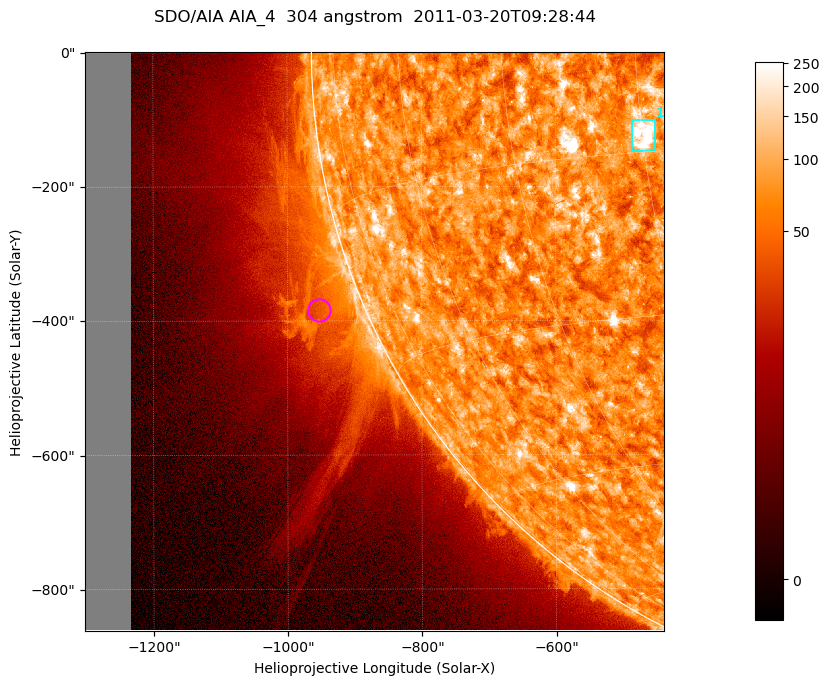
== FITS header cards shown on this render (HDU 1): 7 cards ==
TELESCOP= 'SDO/AIA '           / For AIA: SDO/AIA
INSTRUME= 'AIA_4   '           / For AIA: AIA_ATA1, AIA_ATA2, AIA_ATA3 or AIA_AT
WAVELNTH=                  304 / [angstrom] Wavelength
WAVEUNIT= 'angstrom'           / Wavelength unit: angstrom
DATE-OBS= '2011-03-20T09:28:44.125' / [ISO] Date when observation started; ISO 8
CTYPE1  = 'HPLN-TAN'           / CTYPE1; Typically HPLN
CTYPE2  = 'HPLT-TAN'           / CTYPE2; Typically HPLT

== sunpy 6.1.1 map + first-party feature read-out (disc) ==
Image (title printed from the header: SDO/AIA AIA_4  304 angstrom  2011-03-20T09:28:44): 1438 x 1438 px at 0.6 arcsec/px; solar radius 964 arcsec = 1605 px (partial field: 11% of the solar disc is inside the frame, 43% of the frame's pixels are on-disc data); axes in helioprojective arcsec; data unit not stated in the header (colour bar unlabelled)
Orientation: roll -0.132 deg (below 1 deg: not rotated)
Missing data: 7.9% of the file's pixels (0.0% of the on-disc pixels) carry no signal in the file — blank (NaN) pixels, whole columns, Tx -1302..-1232 arcsec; drawn neutral grey and excluded from every search
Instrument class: DISC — disc imager (sunpy class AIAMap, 304 A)
Bright regions (active regions / flare kernels): reference = the on-disc median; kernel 13 px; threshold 5 sigma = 113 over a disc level ~72.5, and >= 1.15x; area >= 2067 px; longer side >= 17 px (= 10 arcsec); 1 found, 1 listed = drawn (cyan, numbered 1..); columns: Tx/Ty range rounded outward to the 2 arcsec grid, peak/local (2 s.f.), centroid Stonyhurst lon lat
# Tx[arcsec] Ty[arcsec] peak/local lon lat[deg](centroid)
1 -488..-452 -148..-100 7.8 -30 -14
Off-limb structures (1.02-1.3 R_sun): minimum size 400 px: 4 found; the strongest spans PA ~95..125 deg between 1.02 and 1.3 R_sun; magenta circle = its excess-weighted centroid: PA ~110 deg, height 1.07 R_sun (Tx ~-954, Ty ~-384 arcsec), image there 2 x the reference